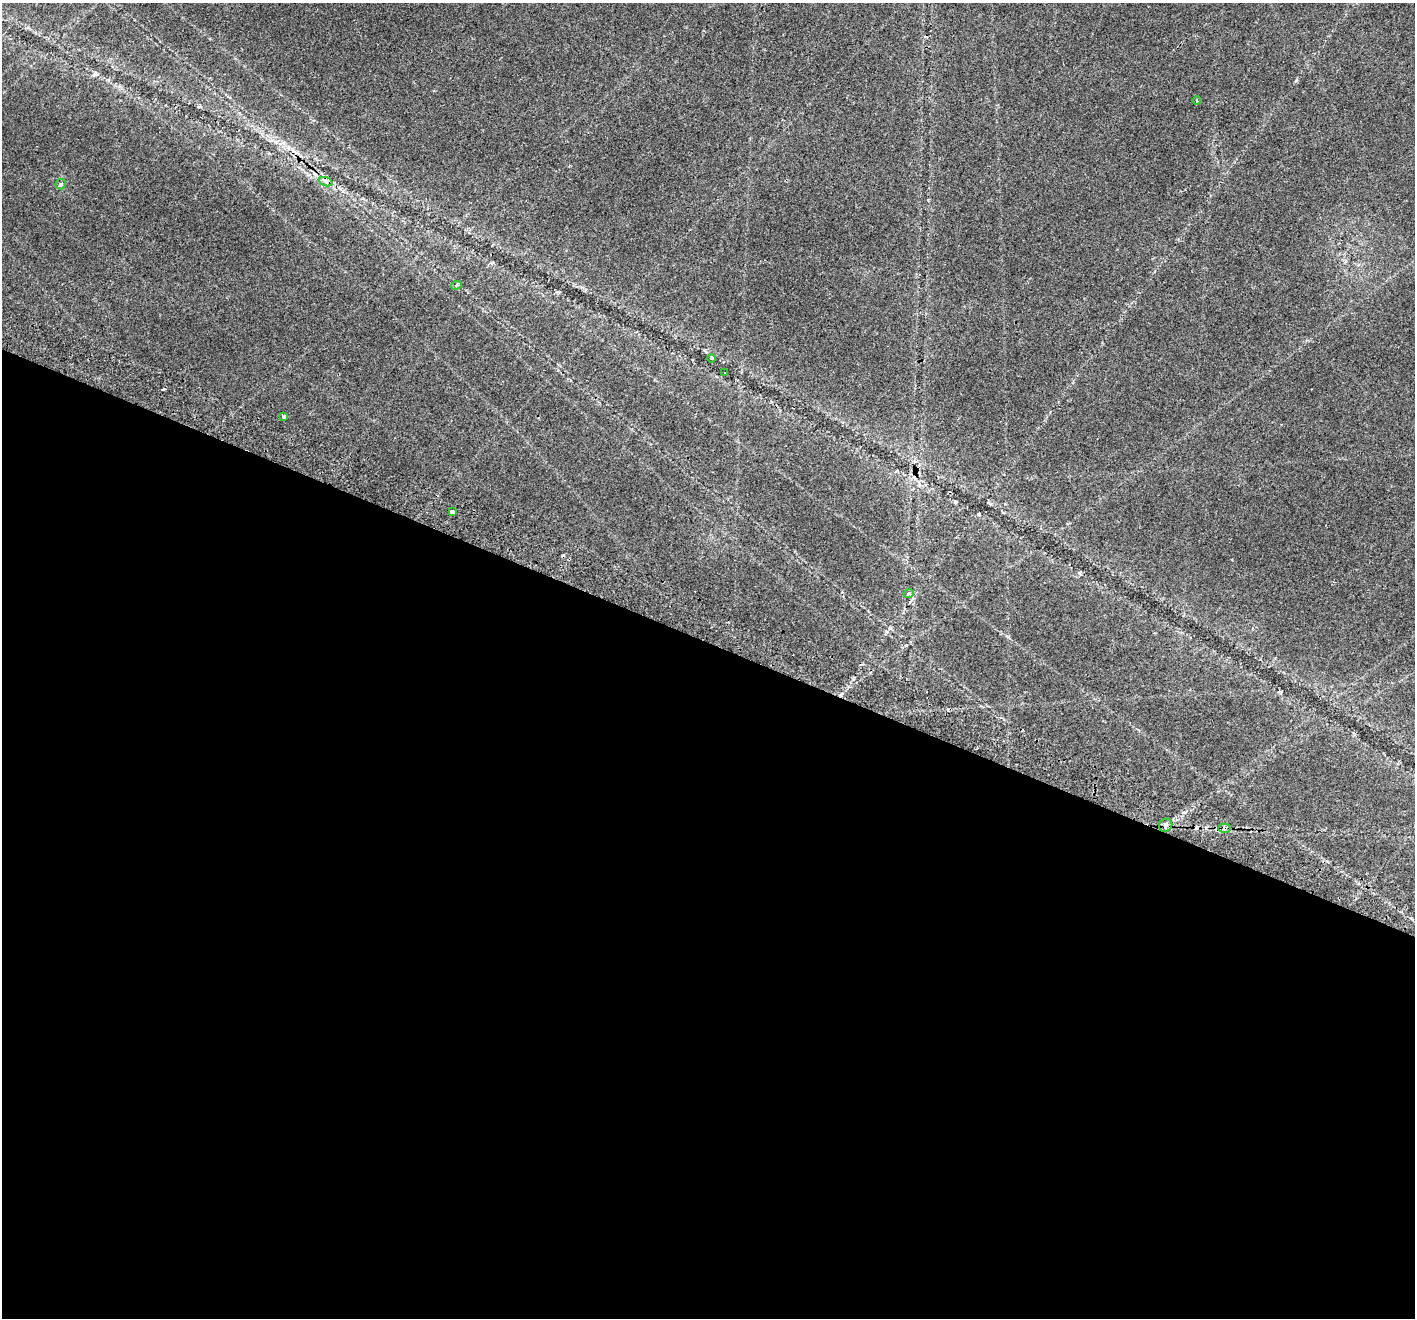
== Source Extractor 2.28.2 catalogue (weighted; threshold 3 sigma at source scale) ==
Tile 14 of 4 x 4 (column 2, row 4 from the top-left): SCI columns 1477-2889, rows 345-1660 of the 5770 x 5890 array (HDU 1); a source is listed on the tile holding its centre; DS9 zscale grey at full resolution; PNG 1417 x 1320 px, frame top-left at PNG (2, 3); each listed source drawn as its Kron ellipse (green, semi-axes under 4 px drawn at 4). Shown black and unused: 51% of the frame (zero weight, under 2 of 3 exposures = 4% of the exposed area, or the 3 px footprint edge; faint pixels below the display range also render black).
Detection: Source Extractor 2.28.2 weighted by HDU 2 'WHT'; one run over the whole footprint, this tile lists its part. Background 0.0599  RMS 0.0067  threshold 0.0301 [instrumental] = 3 sigma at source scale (4.5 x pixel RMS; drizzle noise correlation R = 1.50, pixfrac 1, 0.0396/0.0396 arcsec/px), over >= 5 px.
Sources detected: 15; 4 cosmic-ray / hot-pixel residue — neither listed nor drawn; the other 11 listed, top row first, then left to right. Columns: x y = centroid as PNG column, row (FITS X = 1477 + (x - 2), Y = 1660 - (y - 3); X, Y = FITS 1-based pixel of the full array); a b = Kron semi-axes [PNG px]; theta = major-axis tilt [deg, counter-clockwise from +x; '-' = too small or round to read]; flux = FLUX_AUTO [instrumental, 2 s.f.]
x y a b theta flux
1197 100 4 3 - 0.69
326 182 7 4 -20 1.6
61 184 5 5 - 0.91
456 285 5 3 - 0.9
711 358 4 3 - 1.3
725 373 3 2 - 0.48
284 416 4 3 - 2.4
452 512 3 3 - 2.8
909 593 5 4 - 2.6
1166 825 7 6 - 2.3
1225 828 6 4 2 1.4
Overlapping masked pixels (flux is a lower limit): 1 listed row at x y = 1225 828
Unlisted compact peaks at least as high as the median listed source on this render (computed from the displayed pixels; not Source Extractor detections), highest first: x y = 95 74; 1296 81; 979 514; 1079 573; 1008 637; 1280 692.